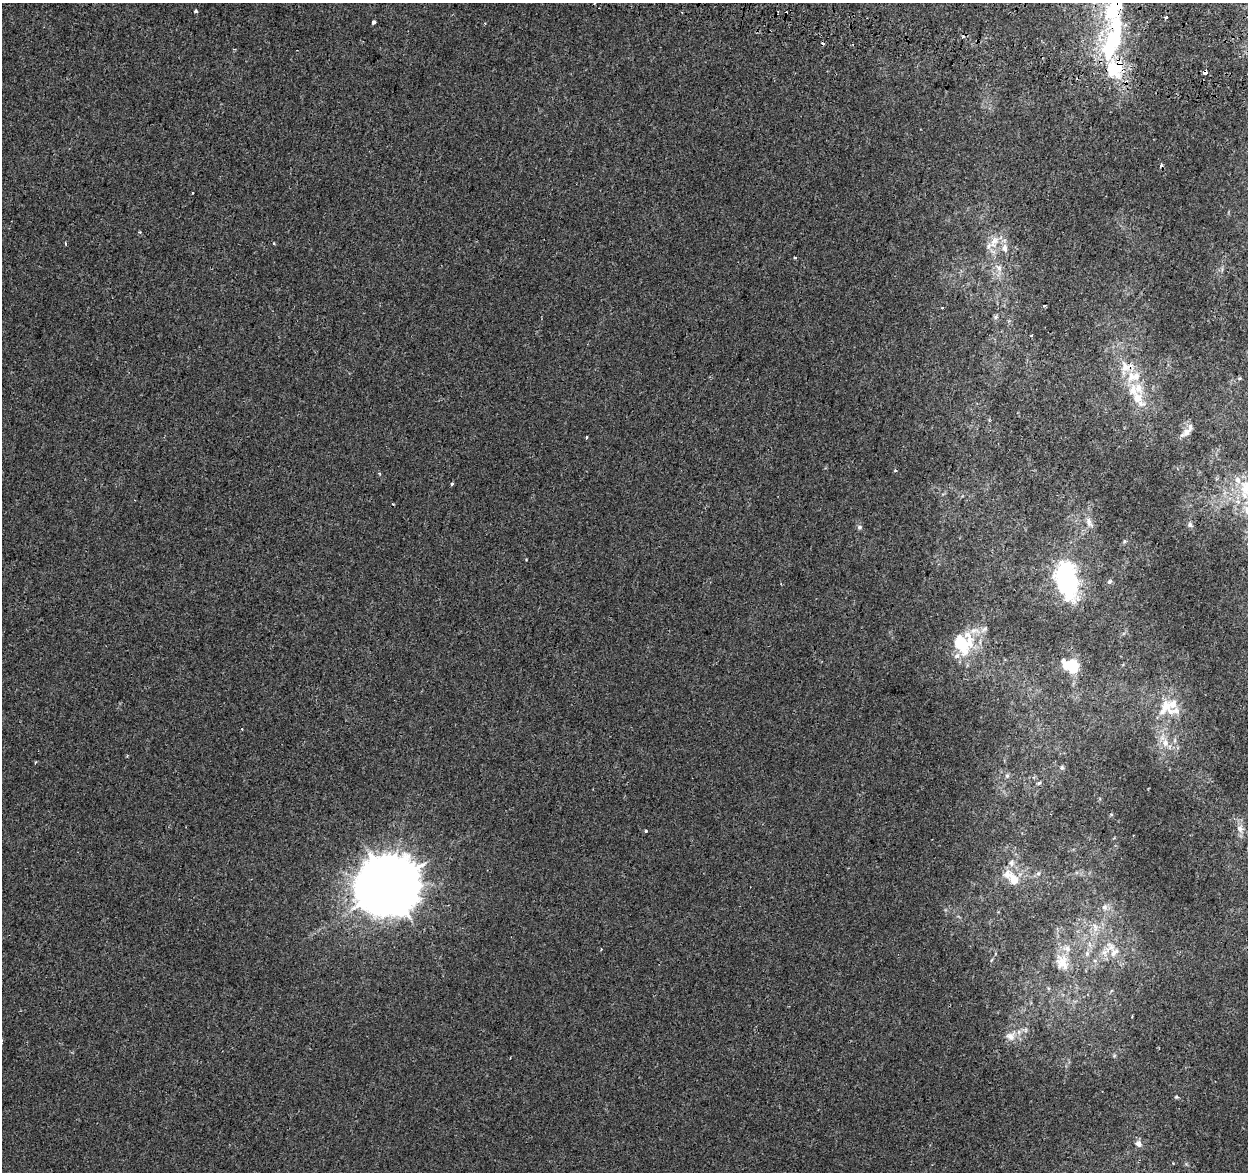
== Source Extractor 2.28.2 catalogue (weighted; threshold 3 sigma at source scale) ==
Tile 10 of 4 x 4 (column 2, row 3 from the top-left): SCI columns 1268-2513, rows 1509-2678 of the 5018 x 5298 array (HDU 1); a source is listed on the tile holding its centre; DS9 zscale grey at full resolution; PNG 1250 x 1174 px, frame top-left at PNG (2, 3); no overlay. Shown black and unused: <1% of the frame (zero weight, under 2 of 3 exposures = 3% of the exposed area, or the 3 px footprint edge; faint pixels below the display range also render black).
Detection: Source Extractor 2.28.2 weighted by HDU 2 'WHT'; one run over the whole footprint, this tile lists its part. Background -7.21e-05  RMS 0.0029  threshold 0.0129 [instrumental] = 3 sigma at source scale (4.5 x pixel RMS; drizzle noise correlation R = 1.50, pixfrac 1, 0.0396/0.0396 arcsec/px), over >= 5 px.
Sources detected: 80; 4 inside a brighter object's white glare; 4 cosmic-ray / hot-pixel residue — not listed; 17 inside a brighter listed object's ellipse — not listed separately; the other 55 listed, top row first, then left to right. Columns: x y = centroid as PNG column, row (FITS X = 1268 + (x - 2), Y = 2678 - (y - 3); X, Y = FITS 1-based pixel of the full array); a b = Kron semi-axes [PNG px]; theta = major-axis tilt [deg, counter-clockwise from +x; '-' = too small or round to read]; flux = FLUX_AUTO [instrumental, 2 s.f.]
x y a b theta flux
196 11 4 3 - 1.2
1166 17 3 3 - 0.95
373 22 3 3 - 3.1
1111 45 46 21 70 30
1205 72 4 3 - 13
193 193 3 2 - 0.22
140 232 4 3 - 0.33
994 241 20 12 63 4.5
66 244 3 2 - 0.48
1004 248 12 8 -86 2
795 257 4 3 - 0.36
999 268 11 8 -60 1.8
1044 306 3 2 - 0.44
942 308 3 2 - 0.36
996 317 6 6 - 0.63
1032 335 3 3 - 0.5
1126 366 19 17 0 6
1239 378 6 5 - 0.47
1137 398 24 14 -53 7.1
1187 432 21 7 50 2.4
586 438 3 3 - 0.56
895 470 4 3 - 0.34
379 473 5 3 - 0.3
452 484 3 3 - 1.8
1246 487 26 17 81 10
1089 522 16 8 -63 2.1
1190 525 7 6 - 0.83
859 527 7 6 - 0.68
1125 541 5 5 - 0.41
1064 580 23 18 42 32
1109 582 8 6 45 0.61
984 629 13 5 42 1.1
964 647 27 12 80 8
1073 665 19 14 -45 6.9
1166 707 28 24 77 10
1165 743 14 10 -75 3.3
36 762 3 3 - 0.31
1062 767 6 6 - 0.63
1007 776 7 6 - 0.68
1039 783 6 4 19 0.42
1240 829 11 8 -77 2.1
646 831 3 3 - 0.47
1011 863 10 9 - 1.7
1038 873 7 5 67 0.7
1014 879 16 10 -59 5.2
389 886 20 18 25 1700
1105 907 9 8 - 1.5
1095 927 15 7 -69 2.2
1110 948 21 15 59 5.4
1087 953 9 6 90 1.1
991 960 6 3 69 0.32
1062 962 22 16 -68 5.2
1011 1036 17 14 35 3.8
1176 1097 5 4 - 0.36
1138 1144 8 7 - 1.5
Overlapping masked pixels (flux is a lower limit): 3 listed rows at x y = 1111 45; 1205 72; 1126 366
Isophote crosses this tile's border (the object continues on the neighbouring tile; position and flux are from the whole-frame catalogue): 1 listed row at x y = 1246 487
Unlisted compact peaks at least as high as the median listed source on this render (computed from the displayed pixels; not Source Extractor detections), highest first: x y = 526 559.